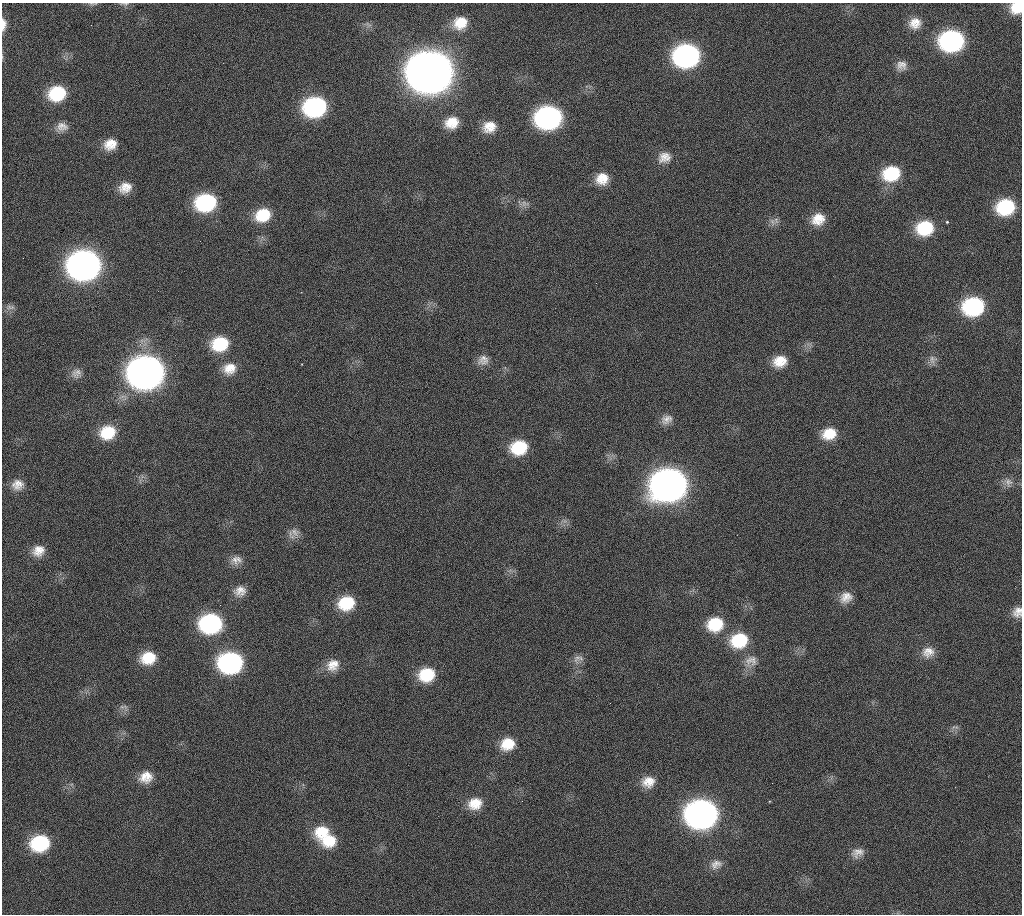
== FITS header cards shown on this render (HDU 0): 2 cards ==
NAXIS1  =                 1020 / length of data axis 1
NAXIS2  =                 912  / length of data axis 2

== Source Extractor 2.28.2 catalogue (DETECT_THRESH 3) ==
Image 1020 x 912 px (HDU 0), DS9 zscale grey, 1 PNG px = 1 image px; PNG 1024 x 916 px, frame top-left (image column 1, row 912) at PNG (2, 3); no overlay
Background 271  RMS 17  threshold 51.4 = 3 sigma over >= 5 px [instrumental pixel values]
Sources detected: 77; all 77 listed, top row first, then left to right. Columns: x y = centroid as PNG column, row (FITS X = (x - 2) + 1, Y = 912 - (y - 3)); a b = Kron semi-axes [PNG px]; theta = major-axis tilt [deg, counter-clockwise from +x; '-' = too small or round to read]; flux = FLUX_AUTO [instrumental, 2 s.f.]
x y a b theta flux
93 4 14 3 -4 2.4e+03
125 4 9 5 7 2.7e+03
1016 8 13 12 - 2.5e+04
460 23 17 15 28 2.5e+04
915 23 14 13 - 1.5e+04
3 24 14 6 88 9.2e+03
368 24 10 3 -32 2.6e+03
91 25 2 2 - 5.2e+03
952 41 17 14 7 2.5e+05
687 56 18 15 10 3.5e+05
901 65 14 13 - 9.8e+03
430 72 21 18 8 4.7e+06
57 93 17 14 19 5.9e+04
315 107 17 15 14 2.0e+05
548 118 18 15 11 3.5e+05
451 123 17 14 22 2.2e+04
62 127 15 12 8 1.0e+04
489 127 16 13 17 1.8e+04
110 144 16 13 23 1.8e+04
664 157 16 13 18 1.3e+04
891 173 18 15 17 5.8e+04
602 179 15 14 - 1.9e+04
125 188 15 12 22 1.6e+04
206 202 17 14 14 1.2e+05
524 204 12 8 -5 5.8e+03
1005 207 17 14 14 7.8e+04
263 215 17 14 26 3.7e+04
818 219 17 14 28 2.1e+04
772 222 12 7 -54 5.6e+03
947 222 3 3 - 1.4e+03
925 228 17 15 11 5.5e+04
84 265 19 16 11 1.1e+06
973 306 18 15 13 1.4e+05
10 307 13 6 -5 4.6e+03
220 344 17 14 16 5.1e+04
483 360 15 12 26 9.9e+03
932 360 13 10 90 7.2e+03
780 361 16 13 17 2.1e+04
229 368 17 14 17 1.8e+04
76 373 15 12 44 8.6e+03
146 373 19 17 10 1.6e+06
667 419 16 11 25 9.6e+03
107 432 17 14 24 3.9e+04
829 434 17 13 18 2.6e+04
519 447 17 14 16 4.9e+04
1008 482 12 10 -45 7.4e+03
18 485 15 13 11 1.3e+04
669 485 20 17 12 1.5e+06
295 532 15 10 -35 8.6e+03
38 551 14 12 33 1.5e+04
236 560 16 11 4 1.0e+04
240 591 14 12 21 1.2e+04
846 597 16 13 29 1.3e+04
346 603 17 14 19 4.5e+04
1017 612 14 12 69 1.0e+04
211 623 18 15 8 1.8e+05
715 624 18 16 16 4.4e+04
739 640 19 16 18 5.5e+04
928 652 17 14 9 1.5e+04
148 658 16 13 14 3.1e+04
577 658 16 9 65 7.7e+03
751 661 18 15 11 1.5e+04
231 663 17 15 8 2.6e+05
333 665 17 14 42 1.7e+04
427 675 17 14 15 4.4e+04
122 707 10 4 -12 3.1e+03
955 727 12 5 -1 3.3e+03
507 744 16 14 24 2.7e+04
146 777 16 13 22 1.7e+04
648 782 16 14 11 1.7e+04
475 804 17 14 17 2.3e+04
702 814 19 16 8 9.0e+05
322 832 19 16 27 3.2e+04
329 840 20 17 12 3.2e+04
40 843 17 14 14 8.7e+04
857 853 18 12 24 1.1e+04
716 864 16 11 24 1.0e+04
At the frame edge (FLAGS 8, measured only in part): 5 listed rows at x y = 93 4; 125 4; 1016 8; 3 24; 1017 612